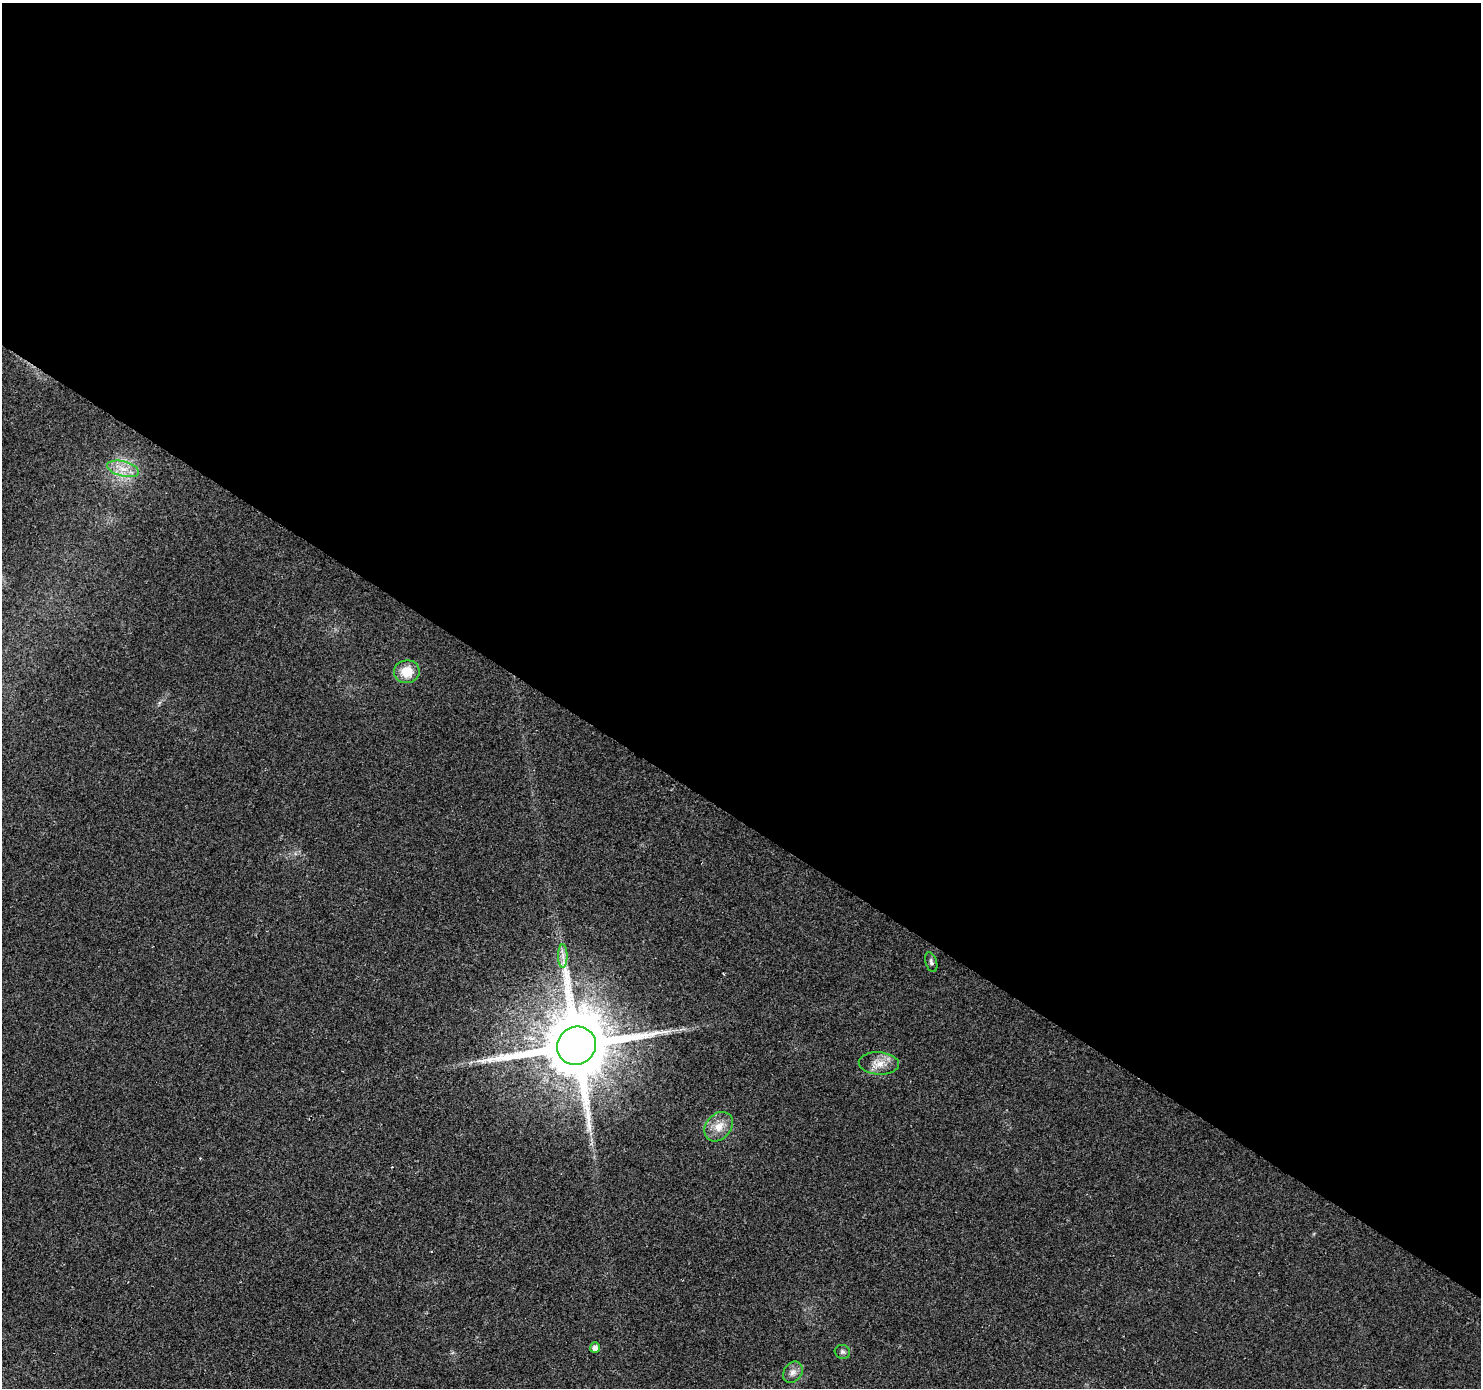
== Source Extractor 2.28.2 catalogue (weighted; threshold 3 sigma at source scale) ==
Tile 3 of 4 x 4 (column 3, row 1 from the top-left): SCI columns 2975-4453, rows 4418-5803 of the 5937 x 5994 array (HDU 1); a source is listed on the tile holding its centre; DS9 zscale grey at full resolution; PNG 1483 x 1390 px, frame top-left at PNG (2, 3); each listed source drawn as its Kron ellipse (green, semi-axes under 4 px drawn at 4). Shown black and unused: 59% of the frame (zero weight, under 2 of 3 exposures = <1% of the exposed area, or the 3 px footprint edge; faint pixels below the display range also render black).
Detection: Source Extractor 2.28.2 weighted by HDU 2 'WHT'; one run over the whole footprint, this tile lists its part. Background 0.0277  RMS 0.0055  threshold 0.0247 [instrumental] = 3 sigma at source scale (4.5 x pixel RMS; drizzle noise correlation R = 1.50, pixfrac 1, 0.0396/0.0396 arcsec/px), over >= 5 px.
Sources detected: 10; all 10 listed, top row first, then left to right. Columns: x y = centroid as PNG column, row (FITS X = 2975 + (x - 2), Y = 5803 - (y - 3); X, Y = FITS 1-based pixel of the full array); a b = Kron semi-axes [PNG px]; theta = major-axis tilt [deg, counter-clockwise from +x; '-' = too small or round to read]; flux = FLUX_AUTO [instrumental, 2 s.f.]
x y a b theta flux
123 469 16 7 -14 6.3
407 672 13 11 7 11
563 956 11 4 -90 2.7
931 962 10 5 -72 1.6
576 1046 20 18 35 6700
879 1063 20 11 -4 7
719 1127 16 12 48 7.5
595 1348 5 5 - 3.6
842 1352 8 6 -16 1.4
793 1372 11 9 54 3.4